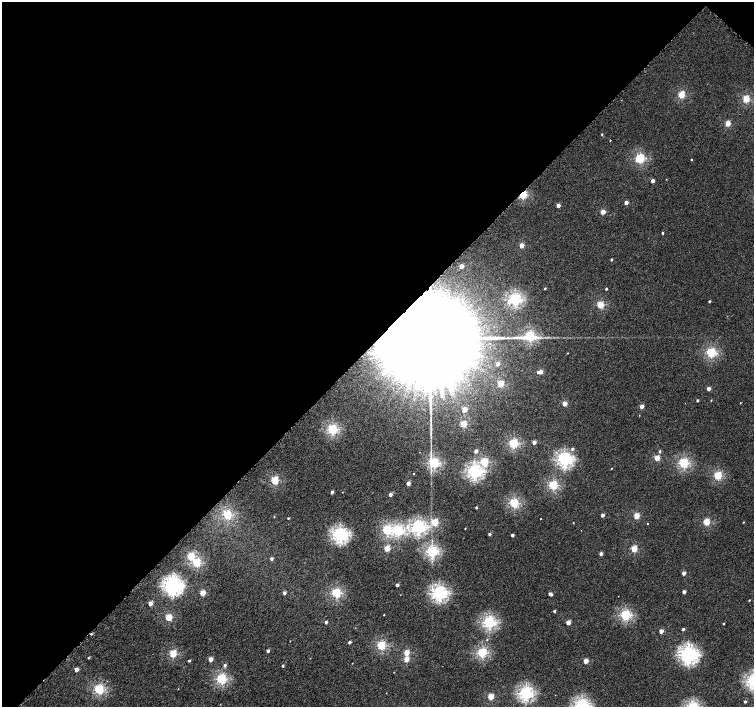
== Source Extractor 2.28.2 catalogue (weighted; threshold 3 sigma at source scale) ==
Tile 2 of 4 x 4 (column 2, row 1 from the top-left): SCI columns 1526-3028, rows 4481-5890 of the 6052 x 6055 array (HDU 1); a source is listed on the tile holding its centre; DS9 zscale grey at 2 x 2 block average (1 PNG px = mean of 2 x 2 image px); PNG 756 x 709 px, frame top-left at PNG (2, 2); no overlay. Shown black and unused: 48% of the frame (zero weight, under 4 of 8 exposures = <1% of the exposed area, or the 3 px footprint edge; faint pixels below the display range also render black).
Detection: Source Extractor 2.28.2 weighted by HDU 2 'WHT'; one run over the whole footprint, this tile lists its part. Background 3.80e-04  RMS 0.0014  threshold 0.00553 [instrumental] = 3 sigma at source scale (4.09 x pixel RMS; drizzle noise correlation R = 1.36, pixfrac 0.8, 0.0396/0.0396 arcsec/px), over >= 5 px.
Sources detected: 134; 1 cosmic-ray / hot-pixel residue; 1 long thin detection or spike segment (spike, bleed or trail) — not listed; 1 inside a brighter listed object's ellipse — not listed separately; the other 131 listed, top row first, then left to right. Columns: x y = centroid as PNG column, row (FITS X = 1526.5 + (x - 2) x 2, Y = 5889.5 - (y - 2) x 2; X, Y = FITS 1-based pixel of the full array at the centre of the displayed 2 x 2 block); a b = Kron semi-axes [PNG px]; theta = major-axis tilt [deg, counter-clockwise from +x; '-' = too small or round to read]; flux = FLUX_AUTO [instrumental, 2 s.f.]
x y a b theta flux
681 95 3 3 - 10
746 99 3 3 - 11
728 123 3 3 - 5.2
602 134 2 2 - 0.25
610 140 2 2 - 0.14
640 158 3 3 - 19
691 160 2 2 - 0.22
653 181 2 2 - 1.5
523 195 3 3 - 16
626 202 3 2 - 2
558 205 2 2 - 1.9
603 212 3 2 - 3.7
663 233 2 2 - 0.32
522 245 3 2 - 3.2
611 259 2 2 - 0.38
461 266 3 2 - 3
545 288 2 2 - 0.23
606 289 2 2 - 0.44
515 299 3 3 - 36
709 301 2 2 - 0.32
509 302 5 4 - 1.1
600 305 3 3 - 11
530 336 6 3 8 27
429 339 36 14 44 34000
567 353 2 2 - 0.11
711 353 3 3 - 23
497 364 2 2 - 1.8
383 372 3 3 - 2
538 372 2 2 - 0.68
541 372 3 2 - 2.2
501 384 3 3 - 8.1
709 388 2 2 - 2.2
442 395 3 3 - 0.58
697 400 2 2 - 0.4
711 400 3 2 - 0.14
564 403 3 2 - 4.2
740 403 2 2 - 0.11
642 406 2 2 - 2.4
464 409 3 2 - 4.1
463 424 3 3 - 7.4
332 429 3 3 - 26
534 442 2 2 - 2
513 443 3 3 - 21
572 449 3 3 - 0.52
476 451 2 2 - 1.7
660 451 3 3 - 0.37
657 458 3 2 - 5.8
564 459 4 4 - 53
484 462 3 3 - 14
434 463 3 3 - 26
684 463 3 3 - 25
611 468 2 2 - 0.12
474 472 4 4 - 49
413 473 2 2 - 0.14
718 476 3 3 - 16
275 480 3 3 - 14
408 483 2 2 - 2.5
553 485 3 3 - 19
332 492 2 2 - 0.98
390 494 2 2 - 1.6
514 503 3 3 - 20
476 507 2 2 - 0.41
227 515 3 3 - 17
603 515 2 2 - 1.7
636 515 3 2 - 7
274 517 2 2 - 0.13
288 518 2 2 - 0.3
540 519 2 2 - 0.12
435 522 3 3 - 10
573 522 2 2 - 0.15
706 522 3 3 - 9.9
743 522 2 2 - 0.17
647 524 2 2 - 0.12
418 527 4 4 - 49
465 528 2 2 - 0.19
387 530 3 3 - 21
398 530 4 3 - 26
489 534 2 2 - 0.86
340 535 4 4 - 53
512 535 2 2 - 1.1
387 548 3 2 - 6.5
634 549 3 2 - 7.9
432 551 3 3 - 33
601 554 2 2 - 1.4
191 556 3 3 - 11
271 559 2 2 - 0.87
197 563 3 3 - 17
684 573 2 2 - 1.9
397 585 2 2 - 0.98
173 586 5 5 - 88
684 592 2 2 - 1.6
202 593 3 2 - 6.2
284 593 2 2 - 1.2
336 593 3 3 - 21
439 593 4 4 - 54
550 593 3 2 - 0.64
551 594 2 2 - 0.64
749 600 2 2 - 0.24
150 603 2 2 - 3
554 611 2 2 - 0.64
625 615 3 3 - 27
168 617 3 3 - 10
326 622 2 2 - 0.91
489 622 3 3 - 40
568 622 2 2 - 3.5
723 624 2 2 - 0.21
683 629 2 2 - 0.96
661 631 2 2 - 2.6
487 639 3 2 - 0.21
349 642 2 2 - 0.89
381 645 3 3 - 18
268 651 2 2 - 1
482 652 3 3 - 22
173 653 3 3 - 12
406 653 3 2 - 6.3
688 655 5 4 - 77
89 658 2 2 - 0.37
211 659 2 2 - 3.1
406 659 3 2 - 4.8
189 661 2 2 - 0.41
586 661 2 2 - 3.5
225 665 3 3 - 0.67
283 666 2 2 - 0.63
76 669 2 2 - 2.4
394 672 2 2 - 0.1
222 679 3 3 - 26
99 689 3 3 - 25
526 693 4 4 - 47
491 696 3 2 - 6.7
745 702 2 2 - 0.61
582 705 4 3 - 47
Overlapping masked pixels (flux is a lower limit): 2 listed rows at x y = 523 195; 429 339
Isophote crosses this tile's border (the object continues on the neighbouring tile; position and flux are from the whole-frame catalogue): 1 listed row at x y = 582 705